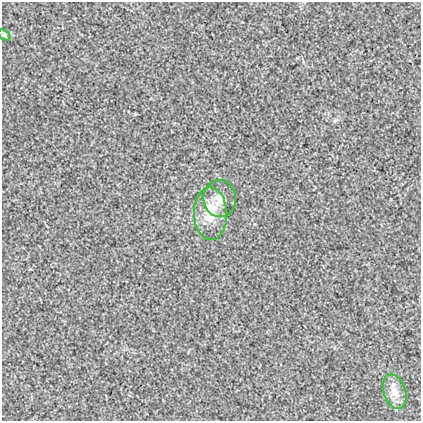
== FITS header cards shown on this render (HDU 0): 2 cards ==
NAXIS1  =                  419
NAXIS2  =                  419

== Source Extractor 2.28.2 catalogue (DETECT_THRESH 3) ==
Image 419 x 419 px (HDU 0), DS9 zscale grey, 1 PNG px = 1 image px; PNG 423 x 423 px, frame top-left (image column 1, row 419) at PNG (2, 2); each listed source drawn as its Kron ellipse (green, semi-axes under 4 px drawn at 4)
Background 2.31e-04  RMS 0.019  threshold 0.0563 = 3 sigma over >= 5 px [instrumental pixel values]
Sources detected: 4; all 4 listed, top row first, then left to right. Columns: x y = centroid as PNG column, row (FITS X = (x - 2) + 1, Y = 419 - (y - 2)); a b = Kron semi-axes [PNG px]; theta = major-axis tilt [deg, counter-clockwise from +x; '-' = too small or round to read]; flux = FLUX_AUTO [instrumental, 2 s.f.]
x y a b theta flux
4 35 7 4 -37 2.2
220 199 18 16 -83 20
210 214 26 16 -88 32
395 392 18 11 -71 13